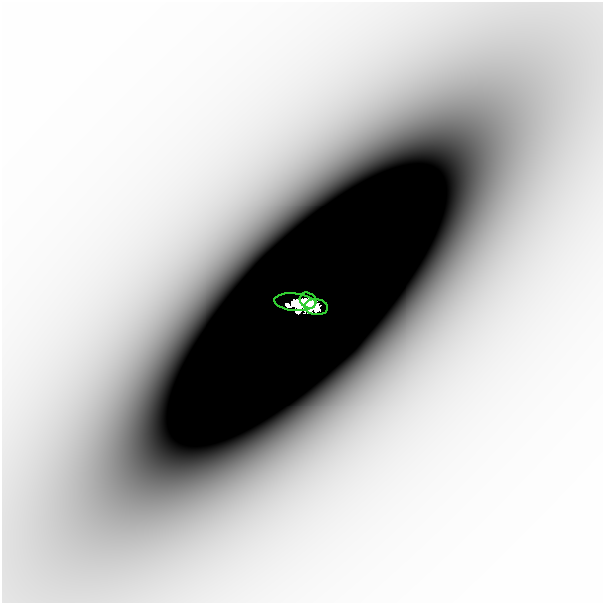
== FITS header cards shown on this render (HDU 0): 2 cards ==
NAXIS1  =                  601
NAXIS2  =                  601

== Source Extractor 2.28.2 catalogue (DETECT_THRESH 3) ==
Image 601 x 601 px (HDU 0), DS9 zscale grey, 1 PNG px = 1 image px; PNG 605 x 605 px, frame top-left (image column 1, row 601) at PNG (2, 2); each listed source drawn as its Kron ellipse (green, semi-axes under 4 px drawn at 4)
Background -9.74e-06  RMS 2.2e-06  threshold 6.62e-06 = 3 sigma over >= 5 px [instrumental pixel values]
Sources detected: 4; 1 with non-positive FLUX_AUTO (blend fragments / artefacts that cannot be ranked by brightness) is neither listed nor drawn; the other 3 listed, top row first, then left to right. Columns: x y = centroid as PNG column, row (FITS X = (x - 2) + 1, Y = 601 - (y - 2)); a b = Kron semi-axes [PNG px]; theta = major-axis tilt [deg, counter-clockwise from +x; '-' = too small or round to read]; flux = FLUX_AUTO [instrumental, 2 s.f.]
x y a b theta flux
308 300 9 7 -38 0.73
295 302 21 8 -4 2
316 307 12 8 -6 1.7
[1 non-positive-flux detection neither listed nor drawn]